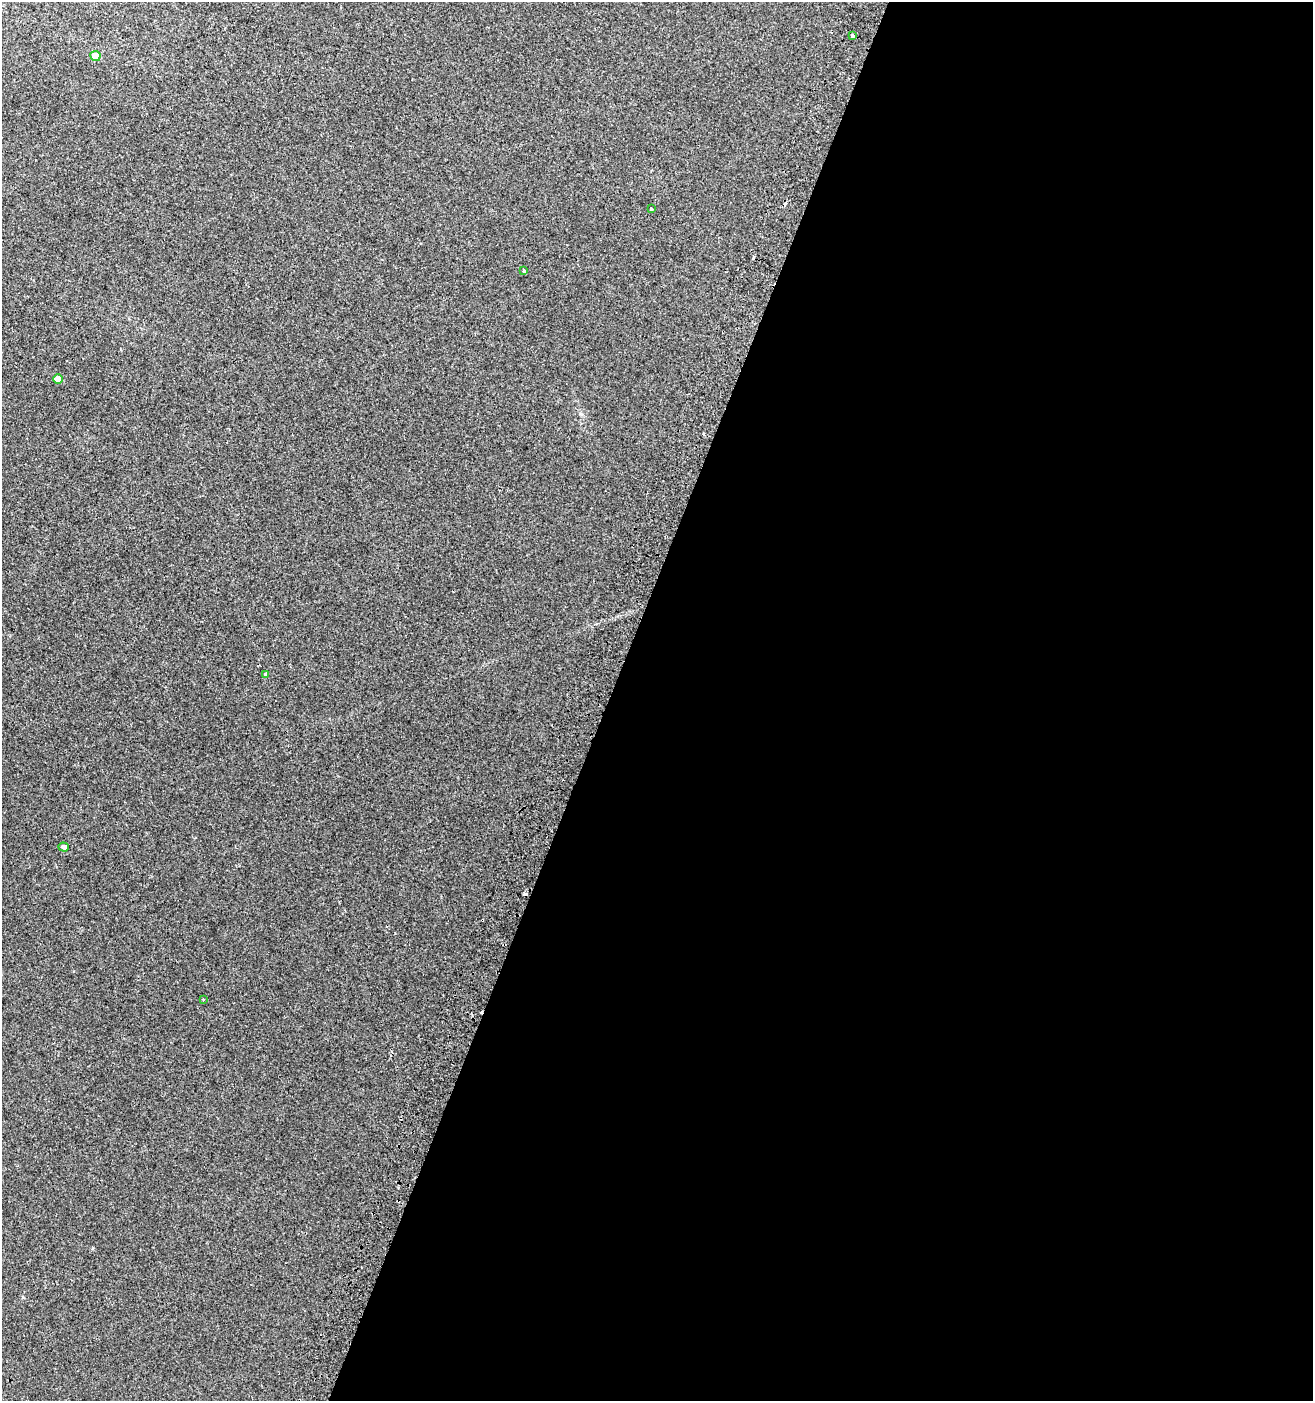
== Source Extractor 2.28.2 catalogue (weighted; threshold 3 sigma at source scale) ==
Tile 12 of 4 x 4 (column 4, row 3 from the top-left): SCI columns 4246-5556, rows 1416-2814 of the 5803 x 5636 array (HDU 1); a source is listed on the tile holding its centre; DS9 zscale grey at full resolution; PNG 1315 x 1403 px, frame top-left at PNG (2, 2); each listed source drawn as its Kron ellipse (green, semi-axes under 4 px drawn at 4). Shown black and unused: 54% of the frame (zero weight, under 2 of 3 exposures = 2% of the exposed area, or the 3 px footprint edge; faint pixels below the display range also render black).
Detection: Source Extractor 2.28.2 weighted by HDU 2 'WHT'; one run over the whole footprint, this tile lists its part. Background 0.00316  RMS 0.0037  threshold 0.0167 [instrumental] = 3 sigma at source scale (4.5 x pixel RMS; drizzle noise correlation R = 1.50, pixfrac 1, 0.0396/0.0396 arcsec/px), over >= 5 px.
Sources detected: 12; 4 cosmic-ray / hot-pixel residue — neither listed nor drawn; the other 8 listed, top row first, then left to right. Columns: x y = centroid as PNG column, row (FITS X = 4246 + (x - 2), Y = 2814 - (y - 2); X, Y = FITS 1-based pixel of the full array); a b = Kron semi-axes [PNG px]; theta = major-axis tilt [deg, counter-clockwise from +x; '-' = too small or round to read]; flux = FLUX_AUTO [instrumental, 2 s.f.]
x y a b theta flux
852 35 3 3 - 1.9
95 56 5 5 - 4.8
651 208 3 3 - 2
524 271 4 3 - 1.5
58 379 5 4 - 3.9
266 674 3 3 - 1
64 847 5 4 - 1.1
203 999 3 2 - 0.28